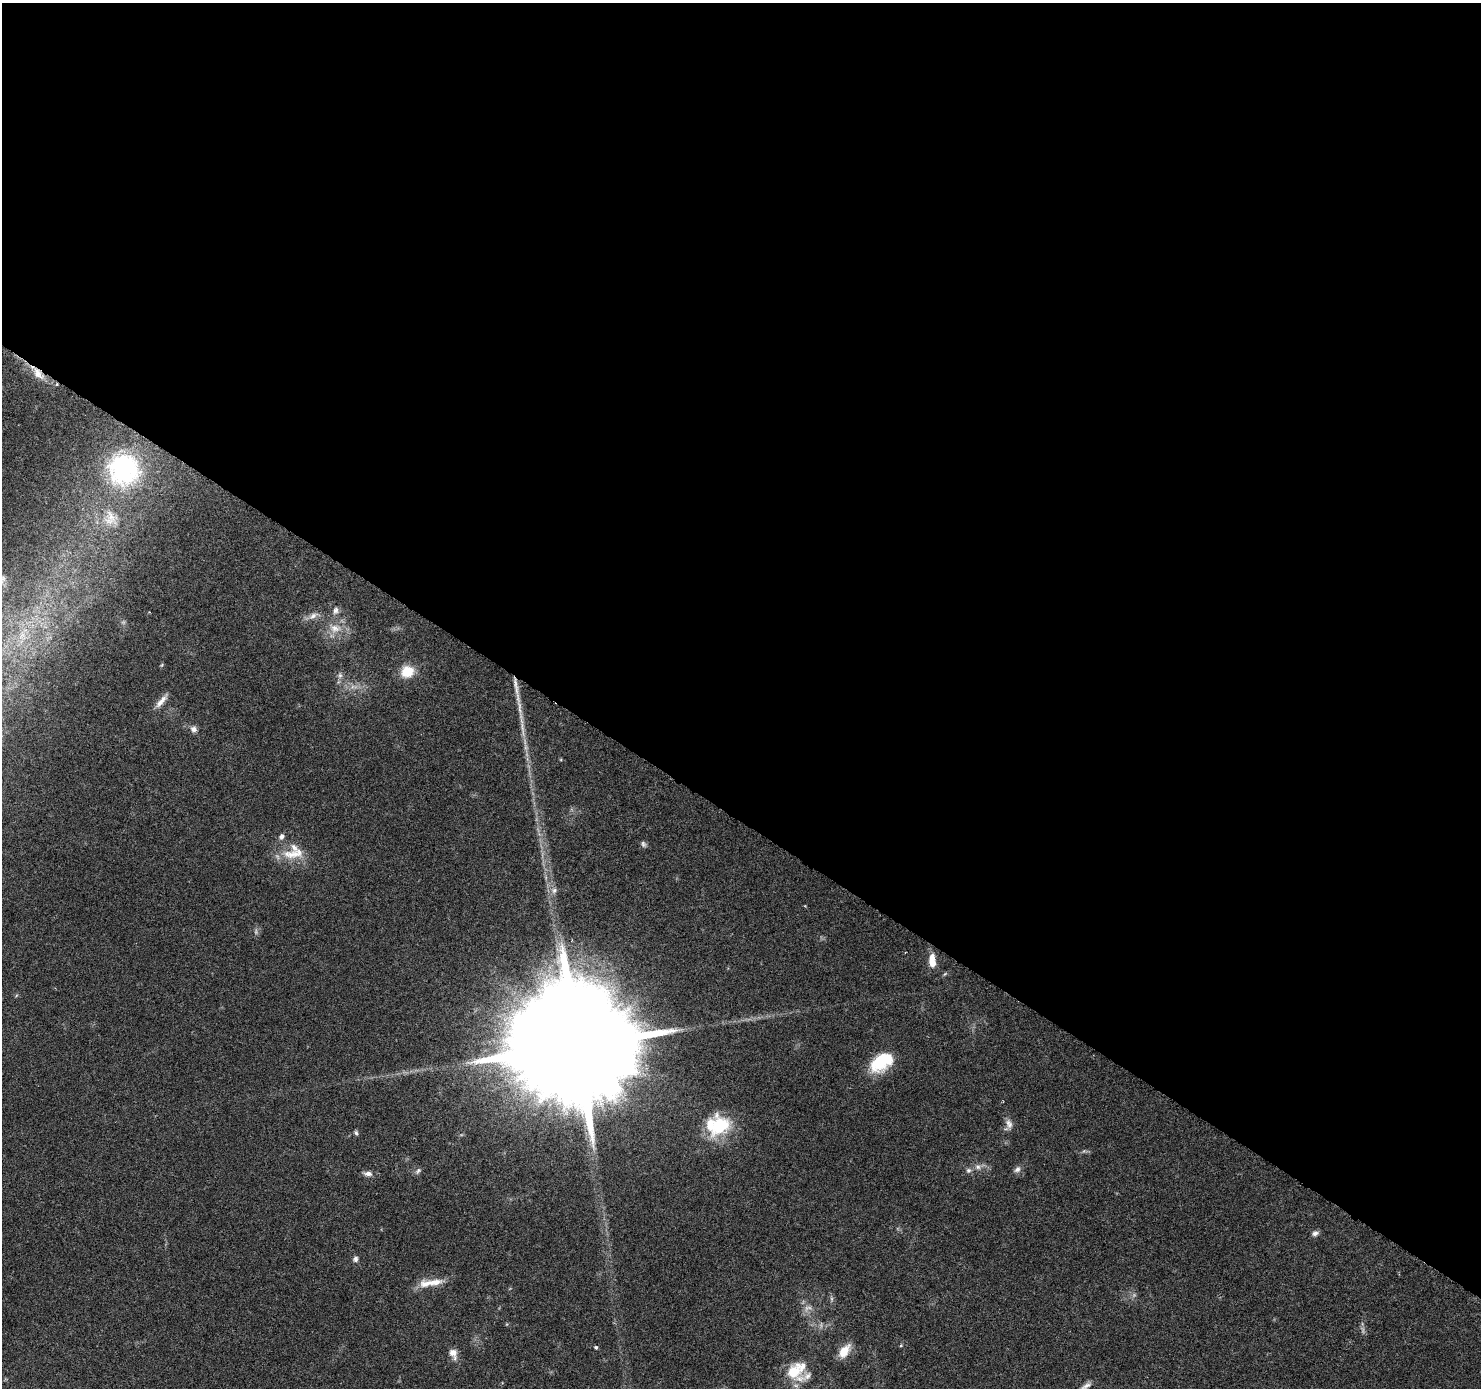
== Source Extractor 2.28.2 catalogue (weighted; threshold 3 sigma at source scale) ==
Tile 3 of 4 x 4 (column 3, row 1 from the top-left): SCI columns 2974-4452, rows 4418-5803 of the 5937 x 5994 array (HDU 1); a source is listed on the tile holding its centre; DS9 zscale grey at full resolution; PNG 1483 x 1390 px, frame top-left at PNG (2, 3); no overlay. Shown black and unused: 59% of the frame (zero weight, under 3 of 6 exposures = <1% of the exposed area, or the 3 px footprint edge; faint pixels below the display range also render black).
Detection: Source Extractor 2.28.2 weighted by HDU 2 'WHT'; one run over the whole footprint, this tile lists its part. Background 0.0521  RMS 0.0025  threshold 0.0104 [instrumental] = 3 sigma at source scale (4.09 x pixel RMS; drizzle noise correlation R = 1.36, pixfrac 0.8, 0.0396/0.0396 arcsec/px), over >= 5 px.
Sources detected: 51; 5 too faint to see at this stretch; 2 inside a brighter object's white glare — not listed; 5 inside a brighter listed object's ellipse — not listed separately; the other 39 listed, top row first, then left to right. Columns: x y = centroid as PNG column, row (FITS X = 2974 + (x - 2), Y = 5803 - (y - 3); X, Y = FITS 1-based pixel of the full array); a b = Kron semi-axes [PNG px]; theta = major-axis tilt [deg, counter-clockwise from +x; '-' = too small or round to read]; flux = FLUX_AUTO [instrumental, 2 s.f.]
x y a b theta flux
38 374 20 10 -50 3.3
124 469 47 42 -6 28
111 516 22 13 -48 4
3 579 14 8 83 1.4
335 610 10 7 71 1
313 616 14 7 31 1.6
335 628 17 12 0 3.6
22 635 13 6 58 1.8
407 672 14 12 23 5.3
340 675 8 6 90 0.82
516 686 32 5 -80 3.7
354 687 13 4 -5 1.3
161 701 23 6 49 1.9
522 727 18 5 89 1.6
194 729 9 8 - 1
281 837 9 7 67 0.9
643 844 9 6 -65 0.62
294 854 35 14 6 5.9
554 890 9 6 73 0.97
932 961 14 6 -87 3.7
577 1046 42 27 53 12000
880 1063 24 19 39 9
1009 1124 14 8 -73 1.6
720 1126 28 23 54 12
356 1133 6 5 - 0.45
978 1167 9 6 -15 0.99
1017 1169 9 7 43 0.97
968 1170 7 7 - 0.76
418 1171 10 6 40 0.66
368 1173 13 6 -3 1.2
1315 1233 8 6 17 0.91
355 1259 8 6 72 0.74
435 1282 24 10 8 3.4
832 1299 7 4 -89 0.47
596 1347 4 4 - 0.41
844 1351 17 10 54 4.2
453 1353 13 8 -65 2
793 1372 21 16 -50 7.1
1086 1386 19 7 33 1.6
Overlapping masked pixels (flux is a lower limit): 2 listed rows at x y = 38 374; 516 686
Isophote crosses this tile's border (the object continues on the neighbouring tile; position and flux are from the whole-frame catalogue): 2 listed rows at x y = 3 579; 1086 1386